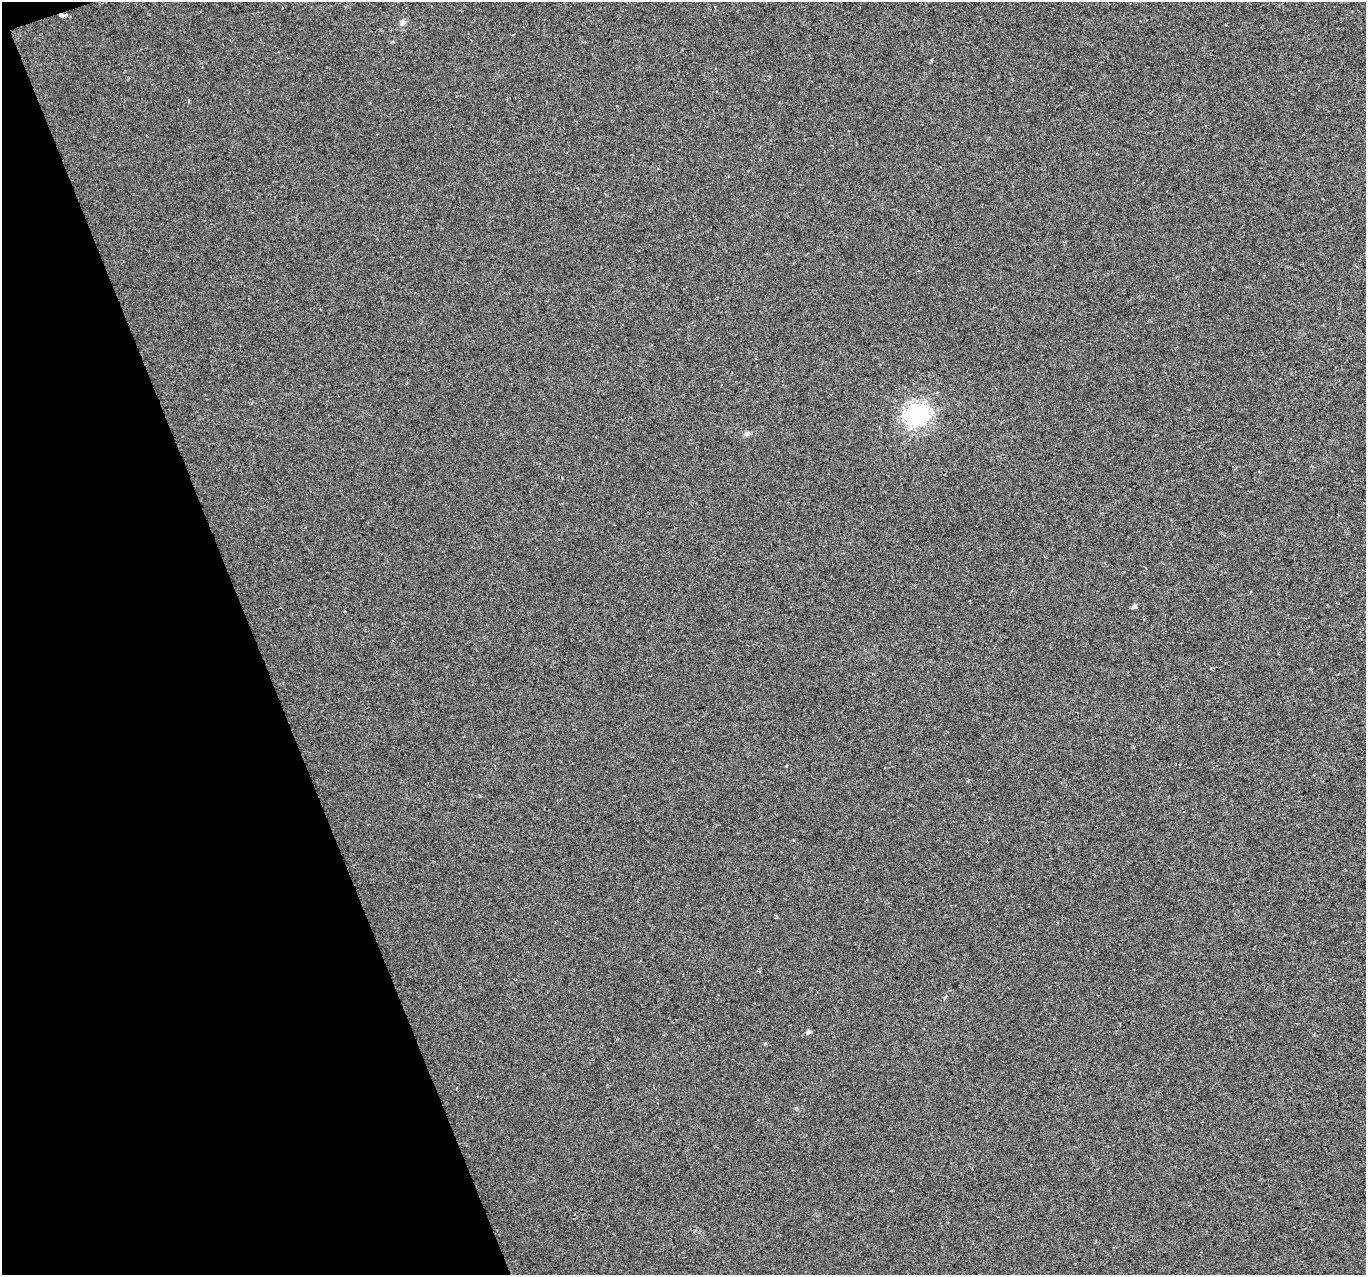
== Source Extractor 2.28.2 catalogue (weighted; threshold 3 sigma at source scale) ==
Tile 5 of 4 x 4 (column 1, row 2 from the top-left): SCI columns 1-1364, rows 2672-3944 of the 5455 x 5287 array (HDU 1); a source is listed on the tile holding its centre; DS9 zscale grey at full resolution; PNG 1368 x 1277 px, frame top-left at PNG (2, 2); no overlay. Shown black and unused: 19% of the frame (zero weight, under 2 of 3 exposures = <1% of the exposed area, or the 3 px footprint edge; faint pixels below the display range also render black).
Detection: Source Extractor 2.28.2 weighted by HDU 2 'WHT'; one run over the whole footprint, this tile lists its part. Background 0.0183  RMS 0.006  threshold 0.0268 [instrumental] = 3 sigma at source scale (4.5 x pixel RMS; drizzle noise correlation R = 1.50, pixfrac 1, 0.0396/0.0396 arcsec/px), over >= 5 px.
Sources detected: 11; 1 cosmic-ray / hot-pixel residue — not listed; the other 10 listed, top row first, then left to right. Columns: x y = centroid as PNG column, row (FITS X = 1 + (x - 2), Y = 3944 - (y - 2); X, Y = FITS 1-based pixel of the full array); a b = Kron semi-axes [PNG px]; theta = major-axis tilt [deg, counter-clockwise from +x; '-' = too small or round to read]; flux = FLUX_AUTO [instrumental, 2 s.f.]
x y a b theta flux
62 15 8 4 4 2.8
403 22 7 7 - 2.4
932 60 3 3 - 1.6
189 100 4 3 - 0.57
917 415 10 9 - 220
747 434 9 5 0 1.4
1134 606 5 5 - 1.6
786 766 4 2 - 0.52
808 1032 5 5 - 1.5
765 1044 5 3 - 0.54
Overlapping masked pixels (flux is a lower limit): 1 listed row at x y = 62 15